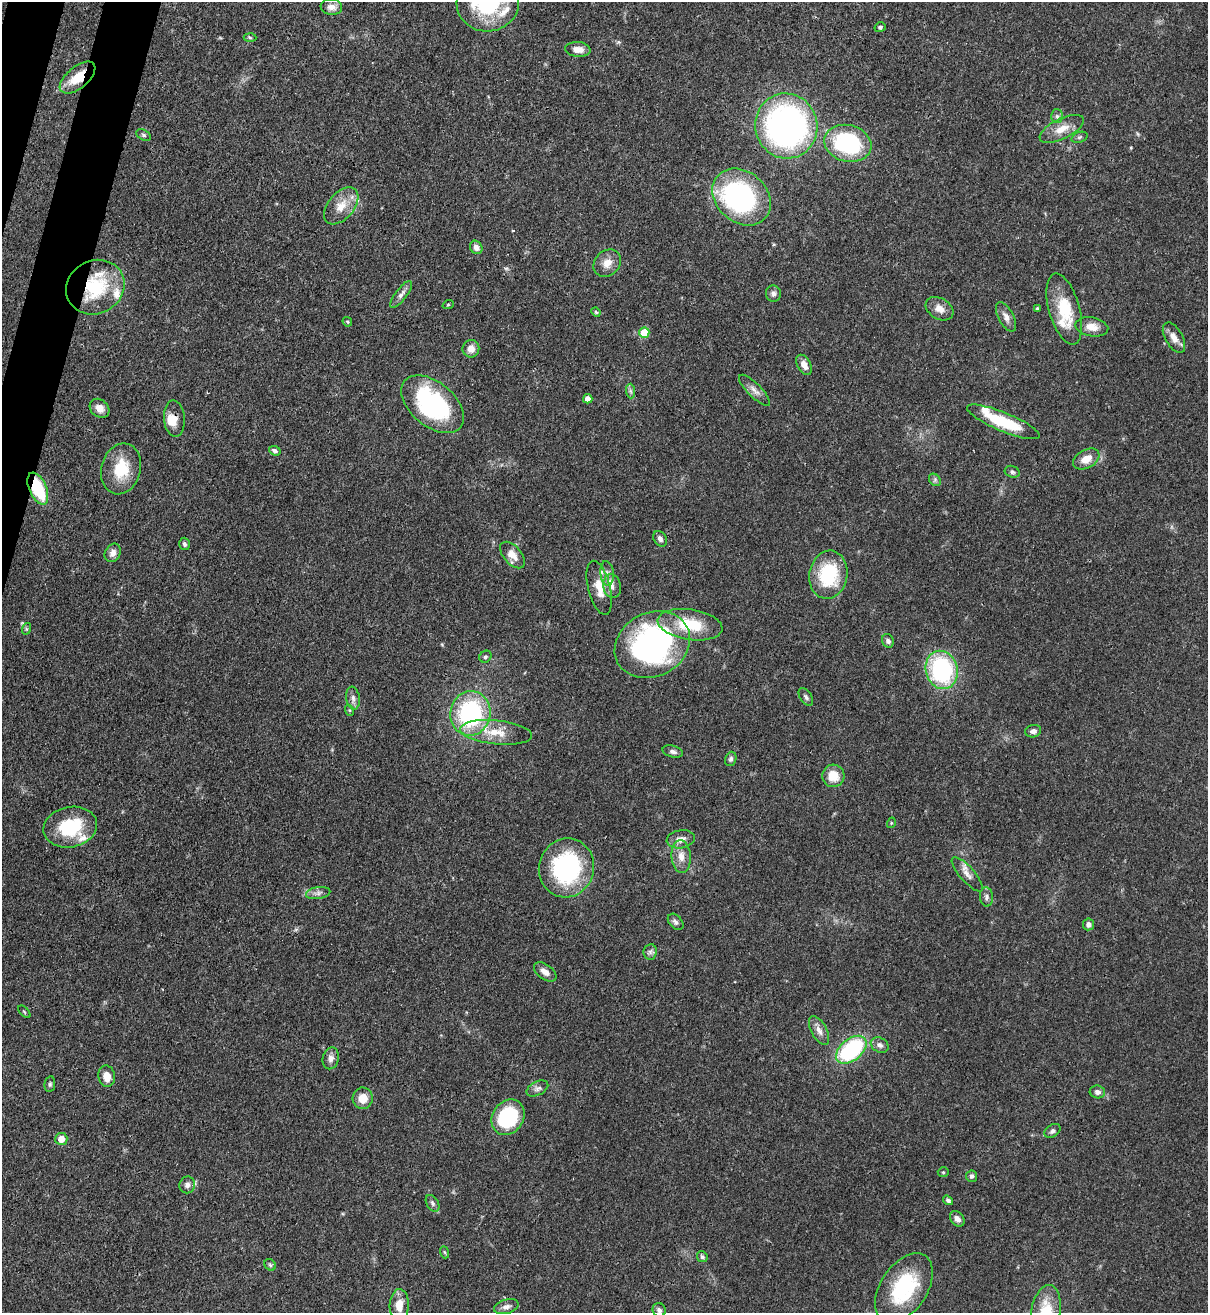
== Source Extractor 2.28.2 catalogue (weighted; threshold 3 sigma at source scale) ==
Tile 11 of 4 x 4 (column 3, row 3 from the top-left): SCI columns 2629-3834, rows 1341-2651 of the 5381 x 5304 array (HDU 1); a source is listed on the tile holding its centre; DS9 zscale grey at full resolution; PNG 1210 x 1315 px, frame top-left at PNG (2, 2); each listed source drawn as its Kron ellipse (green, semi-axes under 4 px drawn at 4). Shown black and unused: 2% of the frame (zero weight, under 3 of 4 exposures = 7% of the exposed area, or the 3 px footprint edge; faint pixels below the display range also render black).
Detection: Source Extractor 2.28.2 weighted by HDU 2 'WHT'; one run over the whole footprint, this tile lists its part. Background 0.0871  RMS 0.004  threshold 0.0179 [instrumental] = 3 sigma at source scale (4.5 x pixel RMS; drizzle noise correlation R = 1.50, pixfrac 1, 0.05/0.05 arcsec/px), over >= 5 px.
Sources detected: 114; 1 inside a brighter object's white glare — neither listed nor drawn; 7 inside a brighter listed object's ellipse — not listed separately; the other 106 listed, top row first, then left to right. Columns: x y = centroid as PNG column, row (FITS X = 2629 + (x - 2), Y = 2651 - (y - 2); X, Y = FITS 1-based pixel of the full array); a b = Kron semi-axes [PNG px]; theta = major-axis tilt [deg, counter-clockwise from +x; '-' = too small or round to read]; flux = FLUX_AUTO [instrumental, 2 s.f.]
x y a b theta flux
488 3 31 28 8 40
331 7 11 8 -7 2.8
880 27 5 5 - 0.82
250 37 6 4 -3 0.59
578 49 13 7 -4 3.5
78 78 21 10 40 9.2
1057 116 7 6 - 0.96
786 126 32 31 - 120
1062 129 24 10 26 5.6
144 135 8 5 -27 0.83
1079 137 8 5 20 0.82
848 143 24 18 -14 45
742 197 32 25 -41 76
341 206 22 13 50 6.7
476 247 7 6 - 1.9
607 263 15 12 45 4.1
95 287 30 26 28 26
773 293 8 7 - 1.5
401 294 16 5 53 2
448 305 6 3 19 0.41
1037 308 3 3 - 0.56
940 309 15 10 -31 3.5
1064 309 36 15 -74 15
596 312 5 4 - 0.49
1006 317 16 7 -62 2.5
347 322 5 3 - 0.41
1092 327 16 9 -11 4.3
644 333 5 5 - 11
1174 338 17 8 -60 3.7
471 349 9 8 - 3.4
804 365 11 6 -61 3
754 390 21 6 -45 2.7
630 391 7 4 -88 0.91
588 399 5 4 - 3.1
433 404 36 22 -40 54
99 408 11 8 -41 3
174 419 18 10 -86 4.5
1003 422 39 9 -22 19
275 451 6 4 -20 1.2
1086 459 14 9 29 5.1
121 469 26 19 75 14
1012 472 7 6 - 1
935 480 7 5 -47 0.89
38 489 17 8 -67 20
660 539 8 6 -60 1.4
184 544 6 5 - 0.93
113 553 10 7 61 2.2
512 555 16 9 -48 3.8
607 573 12 6 -84 2.3
828 575 24 19 81 25
612 586 12 9 -78 2.8
599 588 28 11 -76 6.5
690 625 33 15 -9 16
26 629 6 4 72 0.47
888 641 7 5 -68 1.2
652 645 39 32 28 110
485 657 6 5 - 0.74
942 670 19 16 -75 51
806 697 10 5 -55 1.1
353 698 12 6 -83 1.9
349 710 6 3 -71 0.47
470 713 22 20 79 50
1033 731 8 6 12 1.8
496 732 36 12 -6 9.7
673 752 10 5 -15 1.4
731 759 7 5 70 0.91
833 776 11 11 - 7.2
891 823 5 3 - 0.4
70 827 27 20 11 21
681 839 14 9 9 3.3
681 856 16 9 -85 4
566 868 30 27 74 51
967 874 22 7 -48 3.1
318 893 12 6 8 1.6
986 897 9 6 -86 1.5
676 922 9 6 -48 1.3
1088 924 6 5 - 1.5
650 952 8 6 83 1.2
545 972 13 7 -36 2.8
24 1012 8 3 -45 0.45
819 1030 16 7 -61 2.7
880 1045 9 7 -31 1.7
851 1050 17 11 40 42
331 1058 11 8 77 2.1
107 1076 11 8 -81 4
50 1084 8 5 80 0.85
537 1088 11 7 27 1.6
1097 1092 8 6 -13 1.8
363 1098 11 10 - 5.3
508 1117 19 15 56 30
1052 1131 9 6 33 1.3
61 1139 6 6 - 4.9
943 1172 5 5 - 0.55
971 1176 6 5 - 0.91
187 1185 8 7 - 2
948 1200 5 4 - 0.97
433 1203 9 6 -59 1.2
957 1219 9 6 -50 2.1
444 1252 6 4 -70 0.52
702 1257 5 5 - 0.87
270 1265 6 5 - 0.81
904 1288 38 23 56 31
399 1305 16 9 88 5.5
506 1307 13 7 16 2.1
659 1310 7 6 - 1.3
1046 1312 28 14 80 15
Overlapping masked pixels (flux is a lower limit): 4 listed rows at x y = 78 78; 95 287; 174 419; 38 489
Isophote crosses this tile's border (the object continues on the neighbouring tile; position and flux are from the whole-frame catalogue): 2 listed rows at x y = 488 3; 1046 1312